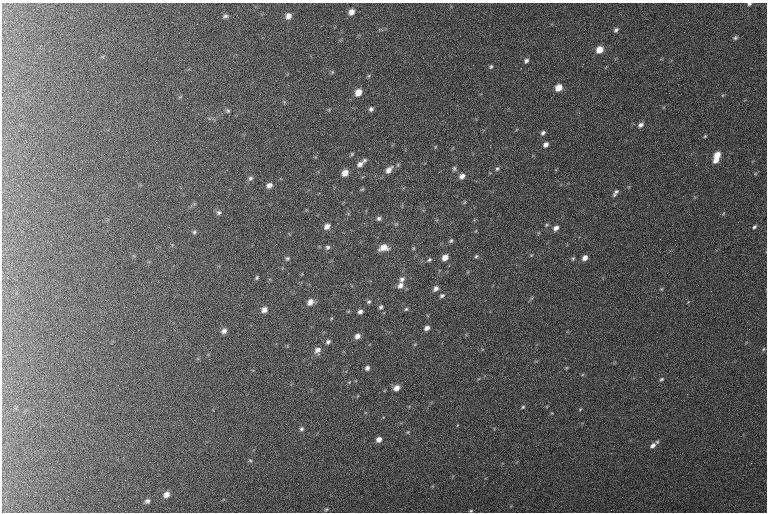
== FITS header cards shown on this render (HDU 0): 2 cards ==
NAXIS1  =                  765 / length of data axis 1
NAXIS2  =                  510 / length of data axis 2

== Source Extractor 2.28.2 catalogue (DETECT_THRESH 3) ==
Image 765 x 510 px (HDU 0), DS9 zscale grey, 1 PNG px = 1 image px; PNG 769 x 514 px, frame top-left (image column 1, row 510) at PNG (2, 3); no overlay
Background 128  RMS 6.8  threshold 20.5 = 3 sigma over >= 5 px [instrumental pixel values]
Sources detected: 94; all 94 listed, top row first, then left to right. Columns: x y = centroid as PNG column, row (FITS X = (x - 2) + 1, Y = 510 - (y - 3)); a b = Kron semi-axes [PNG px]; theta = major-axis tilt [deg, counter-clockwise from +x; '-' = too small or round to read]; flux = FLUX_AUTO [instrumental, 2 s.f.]
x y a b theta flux
749 4 5 3 - 700
351 12 8 7 - 3000
225 16 6 4 16 920
288 16 6 6 - 2600
616 30 5 4 - 1100
684 32 2 2 - 270
342 38 4 3 - 510
735 38 7 5 25 940
146 48 2 2 - 240
599 50 7 6 - 5400
40 51 2 2 - 220
526 61 4 4 - 1100
491 67 5 3 - 620
558 88 6 5 - 5100
358 92 7 6 - 4500
371 109 5 5 - 1100
228 111 6 5 - 730
641 125 7 6 - 1600
543 133 6 5 - 1000
705 136 5 4 - 500
490 140 2 2 - 230
490 145 3 2 - 4200
546 145 5 4 - 1900
435 147 5 3 - 340
352 154 5 4 - 560
717 155 8 6 49 5000
365 160 5 5 - 760
716 160 7 5 33 3400
360 164 9 6 36 2000
454 168 7 5 -90 890
497 169 7 5 71 840
389 170 10 6 50 2700
345 173 6 5 - 3900
462 176 7 5 32 2200
250 178 7 6 - 1100
269 185 6 5 - 2100
362 189 5 4 - 560
615 193 9 4 57 1200
464 202 6 4 88 450
218 213 7 6 - 1100
379 218 5 5 - 1100
396 224 5 5 - 570
547 225 5 4 - 550
327 226 7 5 39 2600
754 227 6 4 49 810
556 228 6 5 - 1900
194 232 5 5 - 780
236 236 2 2 - 510
451 241 6 5 - 740
327 247 7 6 - 1100
384 248 10 7 12 4800
413 248 6 4 89 550
476 256 5 4 - 620
445 257 7 5 46 3700
287 258 6 6 - 850
585 258 5 4 - 2200
573 259 6 4 69 580
429 260 7 5 30 930
516 265 3 2 - 450
647 268 2 2 - 300
288 273 3 2 - 470
257 278 5 4 - 670
402 279 9 7 62 1900
400 285 8 7 - 2500
436 289 7 5 43 1900
661 289 6 3 71 440
442 296 6 5 - 990
369 301 7 6 - 910
310 302 7 6 - 2900
381 307 6 5 - 1100
406 309 5 5 - 710
264 310 7 6 - 2300
360 312 5 4 - 1600
427 328 6 5 - 2000
224 331 6 5 - 1800
357 336 7 6 - 2500
328 342 6 5 - 1200
763 349 5 3 - 450
317 350 8 7 - 2500
367 368 7 6 - 1500
661 379 6 4 43 700
396 388 7 6 - 3300
523 407 4 3 - 520
580 409 5 3 - 380
302 429 6 5 - 960
408 432 5 4 - 500
379 439 6 5 - 2400
653 445 9 6 42 1800
459 457 2 2 - 280
250 460 6 4 -2 540
166 494 7 6 - 3000
147 501 7 6 - 1300
326 509 5 4 - 490
471 511 4 3 - 440
At the frame edge (FLAGS 8, measured only in part): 1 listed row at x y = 749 4